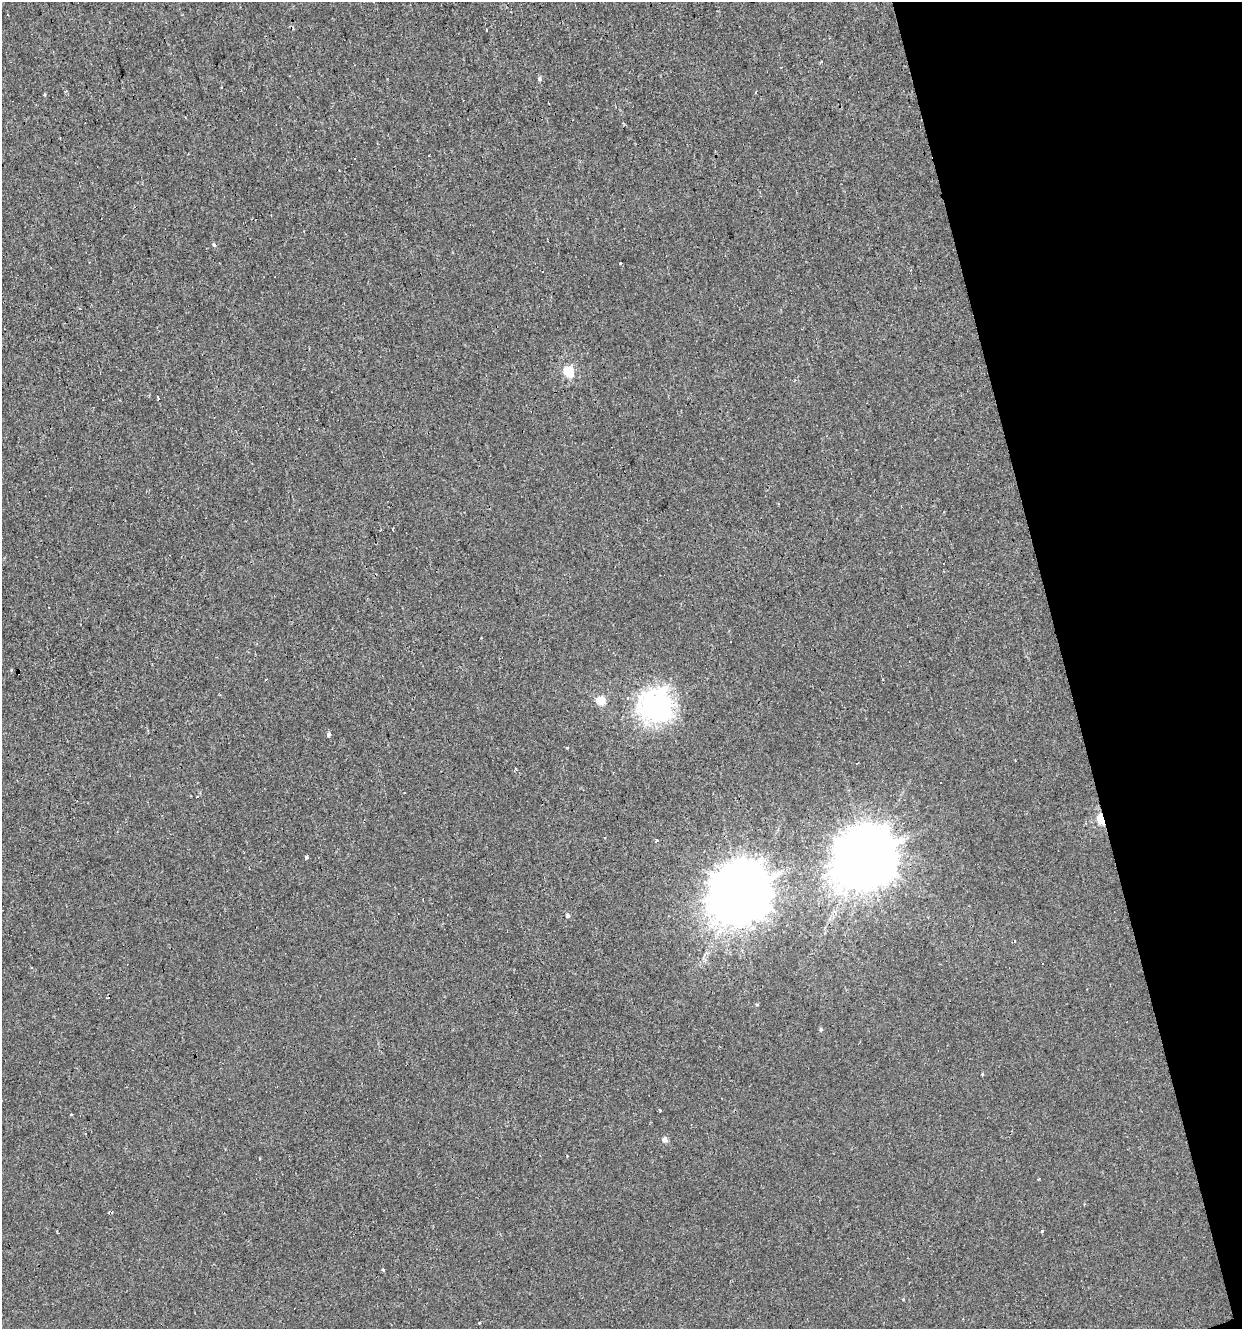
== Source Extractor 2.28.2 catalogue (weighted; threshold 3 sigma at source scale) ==
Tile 12 of 4 x 4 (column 4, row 3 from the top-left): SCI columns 3778-5017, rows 1328-2654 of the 5123 x 5308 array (HDU 1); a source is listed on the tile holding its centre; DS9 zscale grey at full resolution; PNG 1244 x 1331 px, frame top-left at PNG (2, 2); no overlay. Shown black and unused: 14% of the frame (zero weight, under 2 of 3 exposures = <1% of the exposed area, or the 3 px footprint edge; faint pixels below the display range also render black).
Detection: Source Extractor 2.28.2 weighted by HDU 2 'WHT'; one run over the whole footprint, this tile lists its part. Background -2.46e-04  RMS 0.0043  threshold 0.0194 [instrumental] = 3 sigma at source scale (4.5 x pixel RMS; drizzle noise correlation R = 1.50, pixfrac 1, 0.0396/0.0396 arcsec/px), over >= 5 px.
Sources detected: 41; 6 cosmic-ray / hot-pixel residue — not listed; the other 35 listed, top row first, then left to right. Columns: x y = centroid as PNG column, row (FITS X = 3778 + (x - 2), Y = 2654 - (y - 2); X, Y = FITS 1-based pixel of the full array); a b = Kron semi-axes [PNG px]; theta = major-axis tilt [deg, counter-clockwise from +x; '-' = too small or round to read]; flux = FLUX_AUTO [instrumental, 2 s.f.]
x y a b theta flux
487 30 3 2 - 0.44
539 79 6 5 - 0.95
755 92 3 2 - 0.56
45 95 5 3 - 0.45
214 245 6 4 -42 0.79
620 263 3 2 - 0.72
568 371 6 5 - 31
158 399 3 2 - 1.9
778 504 3 2 - 0.46
266 679 3 2 - 0.46
601 700 5 5 - 17
655 706 12 12 - 310
329 734 7 4 82 0.75
1015 760 2 2 - 0.43
516 770 3 3 - 1.2
940 782 2 2 - 0.35
404 793 2 2 - 0.3
1101 819 6 4 -74 27
306 857 4 3 - 0.84
865 857 20 18 47 3600
741 892 20 18 49 3300
568 916 5 5 - 1
32 968 4 3 - 0.39
757 1005 5 3 - 0.39
821 1029 5 5 - 0.7
982 1074 4 3 - 0.36
660 1110 4 2 - 0.48
71 1115 3 3 - 1.7
665 1139 6 5 - 2.6
567 1156 3 2 - 0.34
112 1212 5 3 - 0.86
1042 1231 3 3 - 1.4
57 1232 3 2 - 0.61
383 1270 4 3 - 0.66
479 1323 3 3 - 0.39
Overlapping masked pixels (flux is a lower limit): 2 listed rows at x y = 1101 819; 865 857
Unlisted compact peaks at least as high as the median listed source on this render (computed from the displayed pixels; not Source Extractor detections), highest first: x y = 657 840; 567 748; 903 1299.